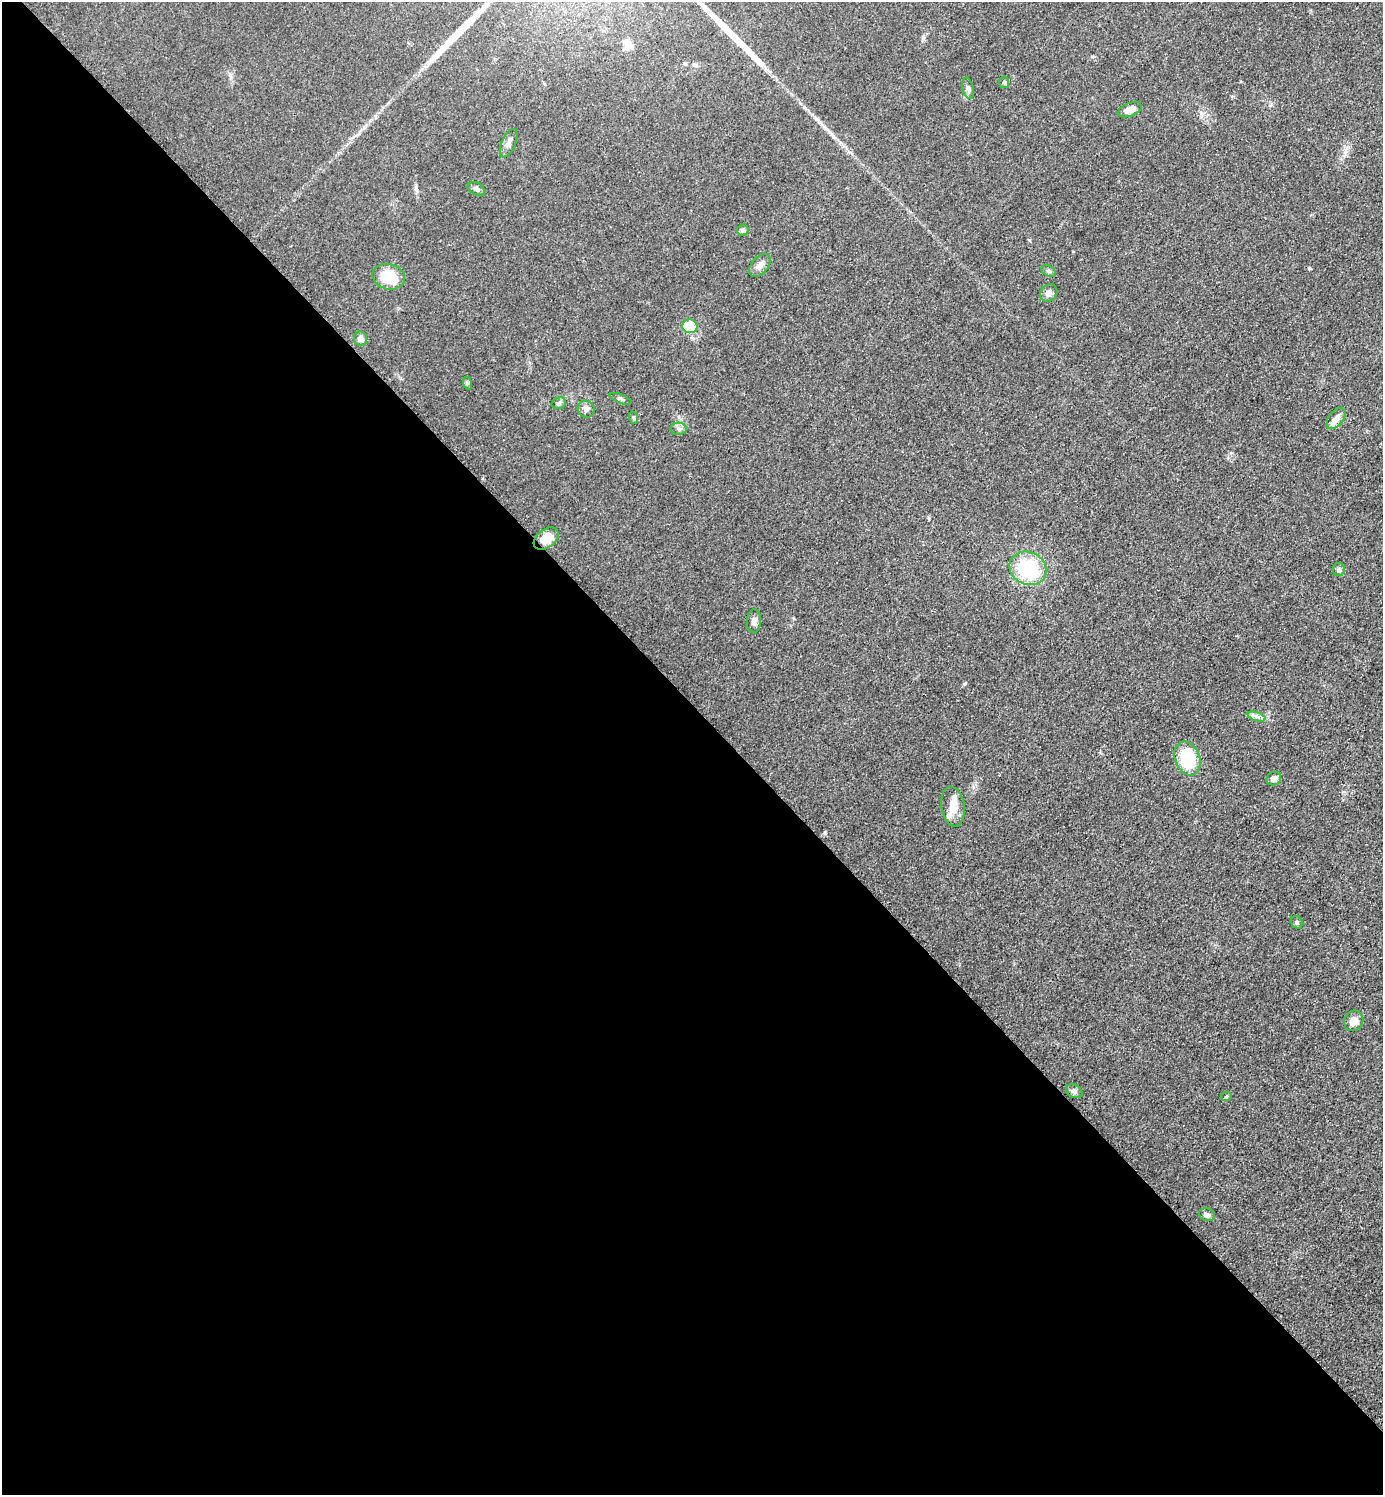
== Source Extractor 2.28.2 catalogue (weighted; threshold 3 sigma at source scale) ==
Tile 9 of 4 x 4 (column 1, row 3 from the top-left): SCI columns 211-1591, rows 1513-3005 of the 6048 x 6047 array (HDU 1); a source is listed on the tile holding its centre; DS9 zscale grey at full resolution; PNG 1385 x 1497 px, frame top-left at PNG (2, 2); each listed source drawn as its Kron ellipse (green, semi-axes under 4 px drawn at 4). Shown black and unused: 53% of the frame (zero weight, under 3 of 5 exposures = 4% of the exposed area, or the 3 px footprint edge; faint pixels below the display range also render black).
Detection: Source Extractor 2.28.2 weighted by HDU 2 'WHT'; one run over the whole footprint, this tile lists its part. Background 0.0497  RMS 0.0054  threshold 0.0244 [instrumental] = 3 sigma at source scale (4.5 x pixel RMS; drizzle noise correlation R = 1.50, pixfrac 1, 0.05/0.05 arcsec/px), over >= 5 px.
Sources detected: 36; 2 long thin detections or spike segments (spike, bleed or trail) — neither listed nor drawn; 2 inside a brighter listed object's ellipse — not listed separately; the other 32 listed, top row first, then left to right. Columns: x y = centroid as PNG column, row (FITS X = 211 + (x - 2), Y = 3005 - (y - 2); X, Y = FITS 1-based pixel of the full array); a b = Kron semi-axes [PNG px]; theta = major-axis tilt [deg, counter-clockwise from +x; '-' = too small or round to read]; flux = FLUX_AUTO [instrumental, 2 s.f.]
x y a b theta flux
1004 82 6 5 - 0.76
968 88 11 5 -76 1.5
1130 110 13 6 22 3.6
509 143 15 7 66 2.9
476 189 9 5 -28 1.6
743 230 6 5 - 1.3
760 265 13 8 50 3.1
1049 271 8 5 -28 1
389 277 16 12 -14 16
1049 293 9 8 - 2.9
690 326 7 7 - 15
360 339 7 6 - 2.5
467 383 6 4 -72 0.81
620 399 11 4 -22 1.1
559 403 7 5 18 1.2
586 409 9 8 - 2
634 418 6 4 -70 0.69
1336 419 12 7 50 4
678 429 8 6 -3 1.6
546 539 14 9 36 8.7
1028 568 19 16 -25 39
1339 570 6 6 - 1.4
754 621 12 7 86 2.5
1256 716 9 4 -19 1.7
1187 758 17 12 -69 28
1274 779 7 6 - 2.5
953 807 20 11 -81 7.1
1297 922 7 5 -50 0.93
1354 1021 10 9 - 5
1074 1091 9 6 -29 1.7
1226 1097 6 3 20 0.61
1207 1215 8 6 -23 1.9
Unlisted compact peaks at least as high as the median listed source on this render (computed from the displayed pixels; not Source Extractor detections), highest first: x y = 1309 268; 965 683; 825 832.